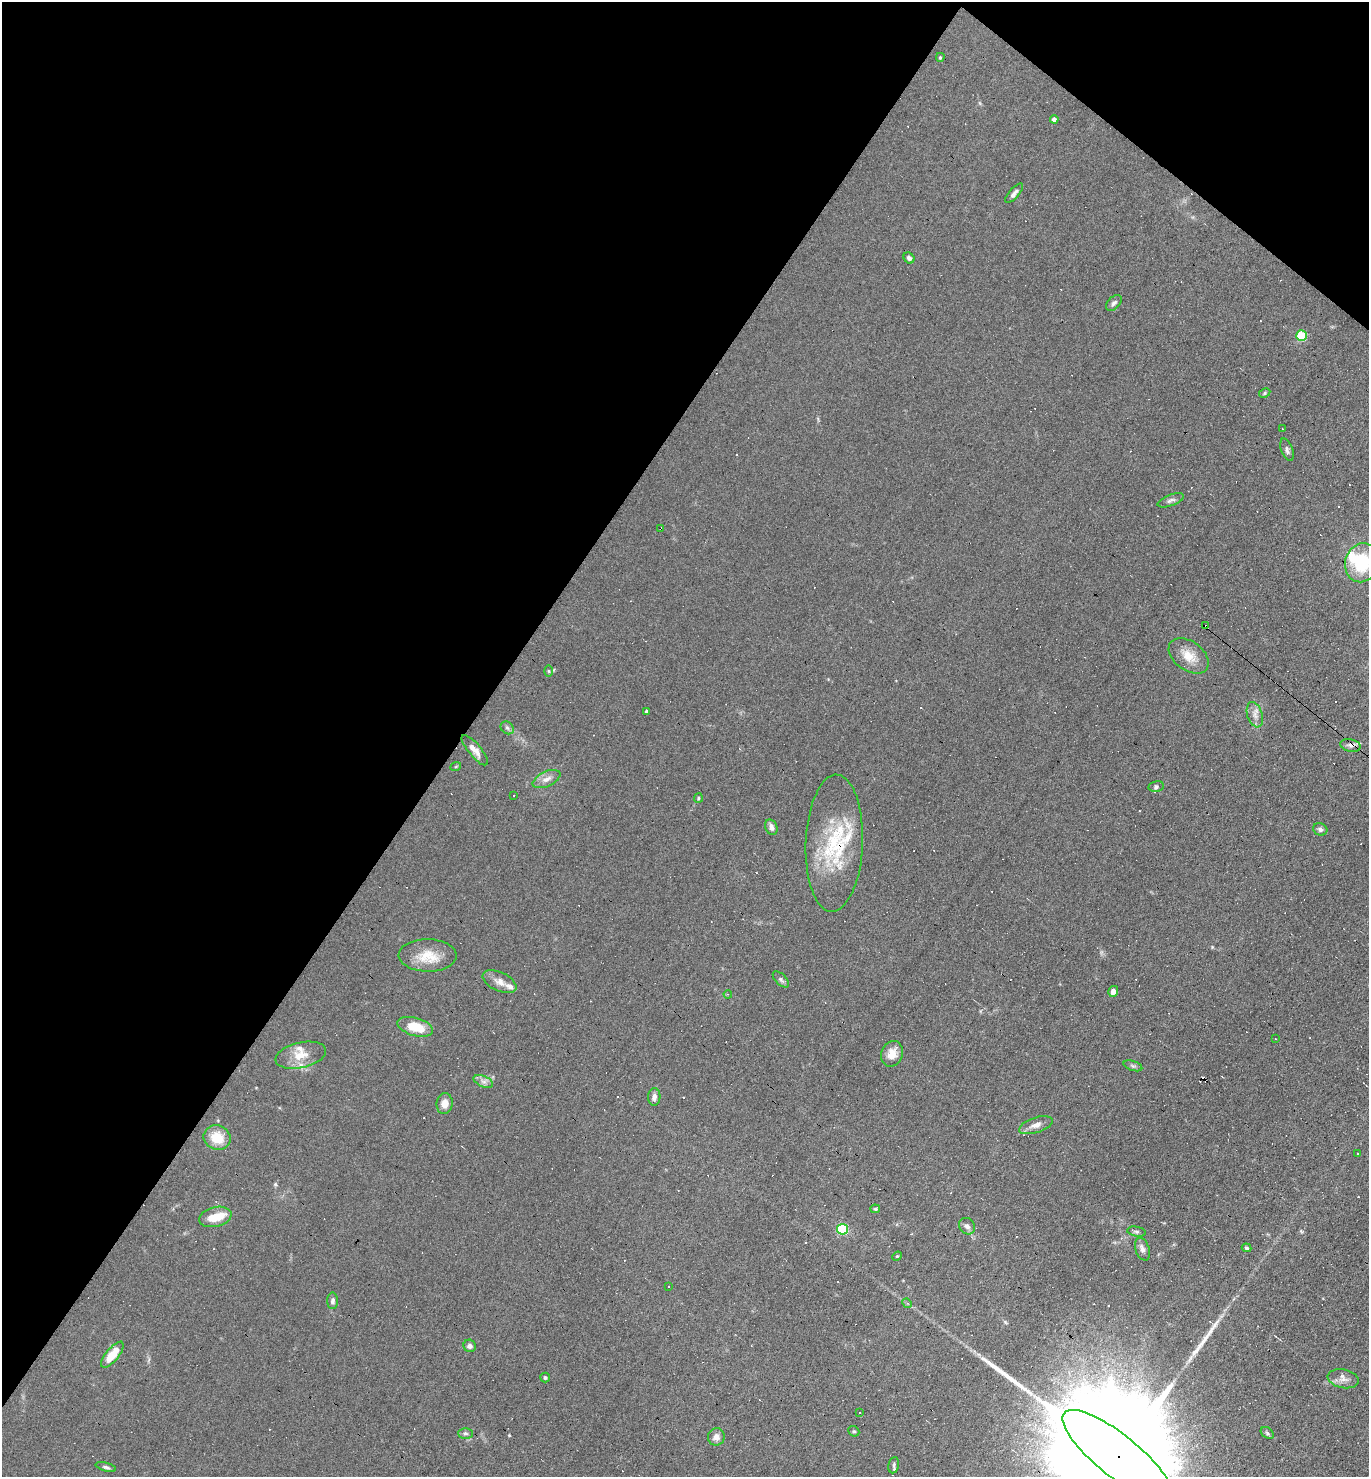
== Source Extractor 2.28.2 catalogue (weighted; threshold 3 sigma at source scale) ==
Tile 2 of 4 x 4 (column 2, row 1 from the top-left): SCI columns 1515-2881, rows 4425-5899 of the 5904 x 5899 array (HDU 1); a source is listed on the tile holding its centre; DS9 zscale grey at full resolution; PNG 1371 x 1479 px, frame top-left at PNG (2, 2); each listed source drawn as its Kron ellipse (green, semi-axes under 4 px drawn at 4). Shown black and unused: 37% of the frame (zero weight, under 4 of 8 exposures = <1% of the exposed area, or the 3 px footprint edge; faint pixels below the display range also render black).
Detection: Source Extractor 2.28.2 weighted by HDU 2 'WHT'; one run over the whole footprint, this tile lists its part. Background 0.0782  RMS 0.0066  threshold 0.0268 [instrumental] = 3 sigma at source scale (4.09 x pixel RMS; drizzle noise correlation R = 1.36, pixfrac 0.8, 0.05/0.05 arcsec/px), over >= 5 px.
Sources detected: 125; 1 inside a brighter object's white glare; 48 cosmic-ray / hot-pixel residue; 2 long thin detections or spike segments (spike, bleed or trail) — neither listed nor drawn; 7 inside a brighter listed object's ellipse — not listed separately; the other 67 listed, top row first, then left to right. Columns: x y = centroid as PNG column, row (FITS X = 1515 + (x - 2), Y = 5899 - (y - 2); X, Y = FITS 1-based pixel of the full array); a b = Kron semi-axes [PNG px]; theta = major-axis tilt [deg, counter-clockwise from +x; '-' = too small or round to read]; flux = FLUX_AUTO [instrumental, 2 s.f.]
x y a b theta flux
940 57 4 4 - 0.73
1054 119 4 4 - 2.5
1014 193 12 5 48 2.4
909 258 6 5 - 1.7
1114 303 9 6 46 1.8
1301 336 5 5 - 31
1265 393 6 4 29 0.91
1282 429 2 2 - 0.48
1287 450 12 5 -70 1.9
1171 500 14 5 21 2
661 529 3 3 - 6.4
1362 563 19 16 76 31
1206 626 4 3 - 16
1189 656 22 14 -37 10
549 671 6 4 -88 0.78
646 711 3 3 - 17
1255 715 13 7 -72 3.9
507 728 7 5 -44 1.5
1350 745 10 6 -13 2.6
475 750 19 6 -50 4.5
456 766 5 3 - 0.55
547 779 15 7 25 4.3
1156 786 8 5 11 1.4
514 795 3 2 - 0.41
698 798 5 4 - 0.74
771 827 8 6 -67 2.6
1320 829 7 6 - 1.6
834 843 68 28 88 50
428 955 29 16 -1 14
781 980 10 5 -45 1.6
500 982 18 9 -25 5.1
1113 991 6 5 - 2.7
728 994 4 3 - 0.54
415 1027 18 9 -16 15
1275 1039 3 2 - 0.55
892 1054 13 10 67 7
301 1055 26 12 13 10
1133 1066 10 5 -18 1.3
483 1081 10 5 -23 2.5
654 1097 9 6 87 2.6
445 1104 10 8 82 4.6
1036 1125 17 7 18 4.3
217 1138 14 12 -20 14
1357 1154 3 2 - 0.63
875 1209 5 4 - 0.88
215 1217 16 10 12 11
967 1226 9 7 -48 2.3
842 1229 5 5 - 51
1136 1232 9 5 -10 1.3
1246 1248 5 4 - 0.98
1142 1249 12 7 -70 2.9
897 1256 5 4 - 0.71
668 1287 3 2 - 0.65
333 1301 8 5 -90 1.8
907 1303 5 4 - 0.79
470 1346 6 6 - 2.1
112 1355 16 6 51 11
545 1377 5 4 - 1.1
1343 1379 15 9 -12 4
860 1413 2 2 - 0.43
854 1431 6 5 - 0.85
465 1433 7 5 0 1.4
1267 1433 7 5 -36 1.1
716 1437 9 8 - 3.8
1117 1456 68 21 -39 65000
894 1465 8 5 81 1.3
106 1467 10 4 -14 1.4
Overlapping masked pixels (flux is a lower limit): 5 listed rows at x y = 661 529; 1206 626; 1350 745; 834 843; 1117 1456
Isophote crosses this tile's border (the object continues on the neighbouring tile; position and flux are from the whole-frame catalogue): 2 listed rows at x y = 1362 563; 1117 1456
Unlisted compact peaks at least as high as the median listed source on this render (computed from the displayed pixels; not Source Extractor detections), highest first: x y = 275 1184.